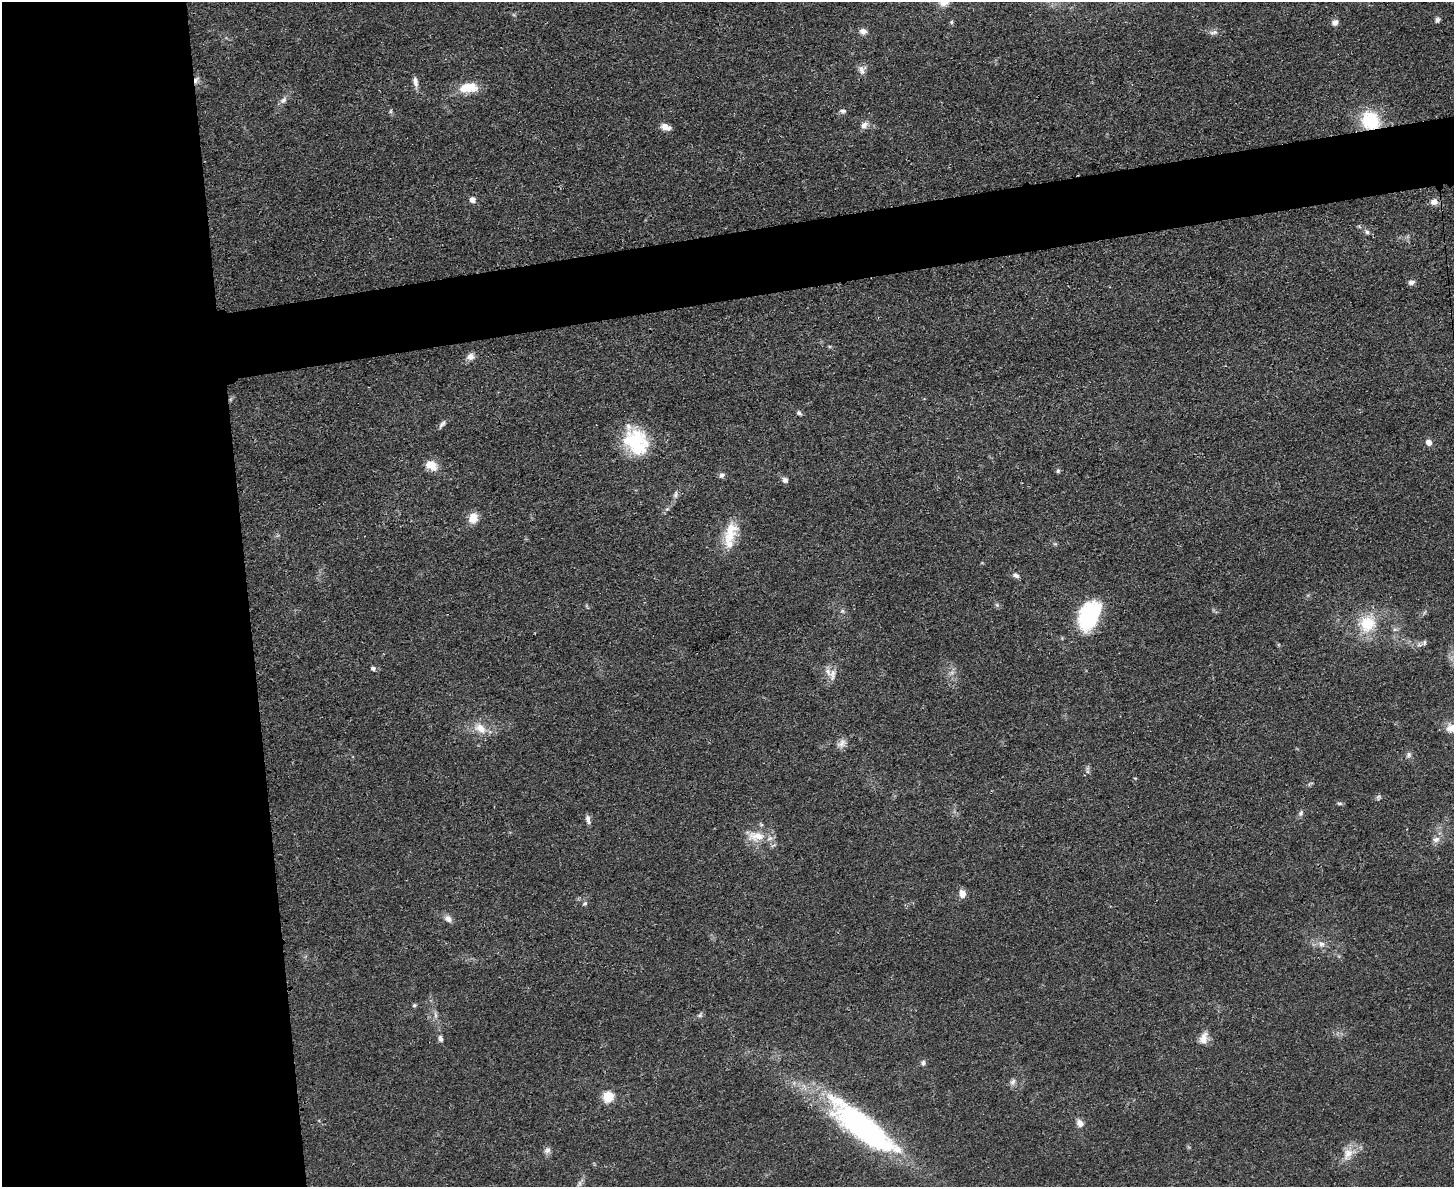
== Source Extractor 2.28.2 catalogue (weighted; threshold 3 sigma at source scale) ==
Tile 7 of 3 x 4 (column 1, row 3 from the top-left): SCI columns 142-1593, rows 1198-2382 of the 4750 x 4765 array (HDU 1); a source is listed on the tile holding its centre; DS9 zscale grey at full resolution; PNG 1456 x 1189 px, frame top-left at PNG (2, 2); no overlay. Shown black and unused: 22% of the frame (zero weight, under 3 of 4 exposures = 2% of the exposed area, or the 3 px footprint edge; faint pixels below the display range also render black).
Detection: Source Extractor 2.28.2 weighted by HDU 2 'WHT'; one run over the whole footprint, this tile lists its part. Background 0.0459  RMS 0.0051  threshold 0.0232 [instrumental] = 3 sigma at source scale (4.5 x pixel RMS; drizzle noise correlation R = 1.50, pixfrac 1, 0.05/0.05 arcsec/px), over >= 5 px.
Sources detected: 68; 5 inside a brighter listed object's ellipse — not listed separately; the other 63 listed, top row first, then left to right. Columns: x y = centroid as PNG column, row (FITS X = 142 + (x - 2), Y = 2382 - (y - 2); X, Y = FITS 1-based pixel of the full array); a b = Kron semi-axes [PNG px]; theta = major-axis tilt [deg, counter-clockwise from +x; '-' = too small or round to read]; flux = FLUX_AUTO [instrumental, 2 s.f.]
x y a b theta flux
1437 20 6 6 - 1.4
951 22 5 5 - 0.78
1335 22 8 7 - 2.2
863 31 9 7 -21 2.5
1214 32 12 5 10 1.9
861 70 12 6 -69 2.4
196 80 9 5 77 1.9
415 82 14 6 -82 2.5
468 88 24 12 4 11
283 100 10 6 38 2
390 111 6 4 89 0.77
843 111 8 5 -1 1.3
1370 120 20 18 -42 26
864 125 12 7 47 2.7
666 127 12 6 -18 3.7
472 199 5 5 - 3.8
1434 202 8 7 - 3.3
1367 232 6 5 - 1.3
1411 282 9 6 15 1.7
470 357 10 9 - 2.8
799 413 7 5 -44 1.2
442 424 12 5 56 1.7
636 441 36 23 -68 31
1429 442 6 5 - 3.6
431 465 15 11 -26 6.3
1058 471 6 5 - 0.8
722 475 8 6 37 1.5
785 480 7 6 - 2.1
675 495 8 6 88 1.5
473 518 12 10 65 6
730 535 25 16 37 10
1016 575 8 6 -22 1.8
1088 616 30 18 65 50
1367 624 24 23 - 18
1424 643 7 5 75 1.1
373 668 5 5 - 1.6
833 675 18 7 87 3.5
1451 728 15 13 5 5
480 729 17 12 -34 7.1
841 743 13 9 41 3
1409 755 7 7 - 1.5
1378 797 8 4 53 0.93
1339 803 8 4 -1 0.84
1301 813 8 6 66 1.4
588 819 11 5 -78 2.1
756 836 26 14 -1 10
1436 839 11 8 13 2.8
962 893 8 7 - 4.6
585 903 6 4 18 0.84
448 919 11 8 -34 2.7
1321 944 9 8 - 2.8
414 1005 5 5 - 0.84
700 1015 7 4 71 0.89
1203 1038 15 10 71 4.5
440 1039 9 6 -74 1.6
923 1063 6 6 - 1.5
1013 1082 10 6 46 1.7
608 1096 5 5 - 36
1080 1123 10 8 -56 3
864 1128 74 22 -38 140
547 1150 10 8 54 2
1348 1154 19 12 47 6.9
580 1183 7 5 -90 1.4
Overlapping masked pixels (flux is a lower limit): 2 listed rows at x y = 196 80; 1370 120
Isophote crosses this tile's border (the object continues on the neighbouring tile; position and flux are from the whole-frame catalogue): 1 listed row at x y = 1451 728